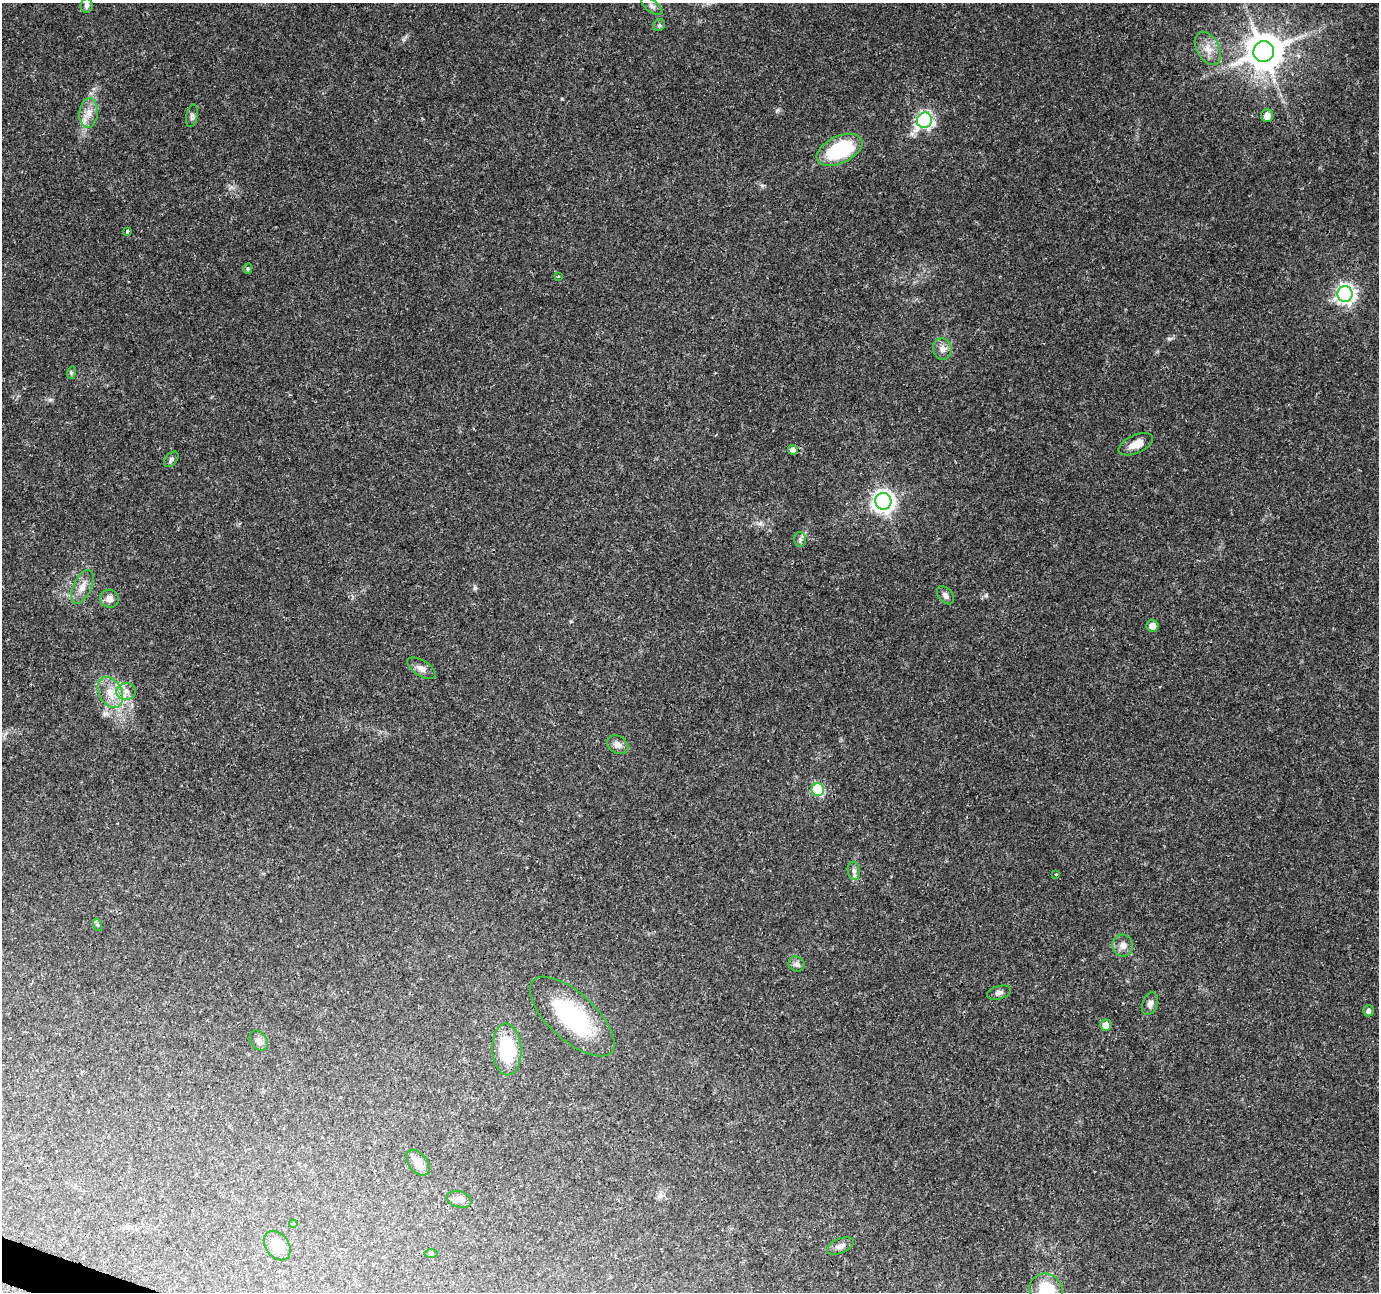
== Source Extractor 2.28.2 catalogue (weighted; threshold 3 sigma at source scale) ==
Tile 7 of 4 x 4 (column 3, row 2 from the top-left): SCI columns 2754-4130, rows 2796-4085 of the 5515 x 5653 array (HDU 1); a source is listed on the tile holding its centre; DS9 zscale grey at full resolution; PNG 1381 x 1294 px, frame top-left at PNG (2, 3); each listed source drawn as its Kron ellipse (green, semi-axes under 4 px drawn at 4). Shown black and unused: <1% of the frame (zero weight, under 3 of 4 exposures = <1% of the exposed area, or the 3 px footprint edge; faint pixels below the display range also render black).
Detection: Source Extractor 2.28.2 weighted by HDU 2 'WHT'; one run over the whole footprint, this tile lists its part. Background 0.0562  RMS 0.0027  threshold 0.0123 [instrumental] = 3 sigma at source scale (4.5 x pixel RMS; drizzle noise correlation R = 1.50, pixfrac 1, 0.0396/0.0396 arcsec/px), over >= 5 px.
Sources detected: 49; all 49 listed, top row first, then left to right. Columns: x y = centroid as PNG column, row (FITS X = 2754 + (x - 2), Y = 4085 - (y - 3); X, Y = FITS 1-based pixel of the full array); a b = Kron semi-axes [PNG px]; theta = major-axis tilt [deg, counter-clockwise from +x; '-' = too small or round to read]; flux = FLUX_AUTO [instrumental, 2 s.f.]
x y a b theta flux
87 5 7 6 - 0.96
652 6 12 6 -38 1
659 25 6 5 - 0.54
1208 48 18 11 -62 3.2
1264 52 10 10 - 770
89 113 15 9 84 2.8
192 116 11 5 79 0.86
1267 116 6 6 - 2.2
924 120 8 7 - 65
839 150 24 13 25 22
127 231 3 3 - 0.8
248 269 5 4 - 0.39
558 276 3 2 - 0.37
1345 294 8 7 - 120
942 349 11 9 -73 1.7
71 373 6 4 72 0.37
1136 444 18 9 24 3
793 450 5 4 - 1.3
171 459 9 5 51 0.67
883 501 8 8 - 180
800 539 7 6 - 0.7
82 587 18 9 65 2.6
945 595 10 6 -49 1.1
109 599 9 9 - 1.8
1152 626 6 6 - 1.8
421 668 16 8 -33 1.6
126 691 10 8 5 1.8
110 692 16 11 -62 4.3
618 745 11 8 -33 1.7
818 790 6 6 - 24
854 871 9 6 -81 0.98
1056 874 3 3 - 0.22
98 925 6 4 -71 0.44
1123 945 11 10 - 1.9
797 964 8 7 - 1
999 993 12 6 16 1.2
1150 1004 12 7 71 1.2
1368 1011 5 5 - 0.89
572 1016 53 23 -43 29
1106 1025 5 5 - 2.3
259 1041 11 8 -53 1.2
507 1049 26 14 -87 15
418 1163 15 9 -51 2.9
459 1199 13 8 -15 1.5
293 1224 4 4 - 0.41
277 1245 16 11 -53 3.6
840 1246 14 7 23 1.3
431 1254 7 4 0 0.47
1046 1290 17 16 - 12
Isophote crosses this tile's border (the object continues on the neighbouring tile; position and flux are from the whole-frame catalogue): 1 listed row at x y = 1046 1290
Unlisted compact peaks at least as high as the median listed source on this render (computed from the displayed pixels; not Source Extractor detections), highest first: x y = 475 588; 777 110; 1169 339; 762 186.